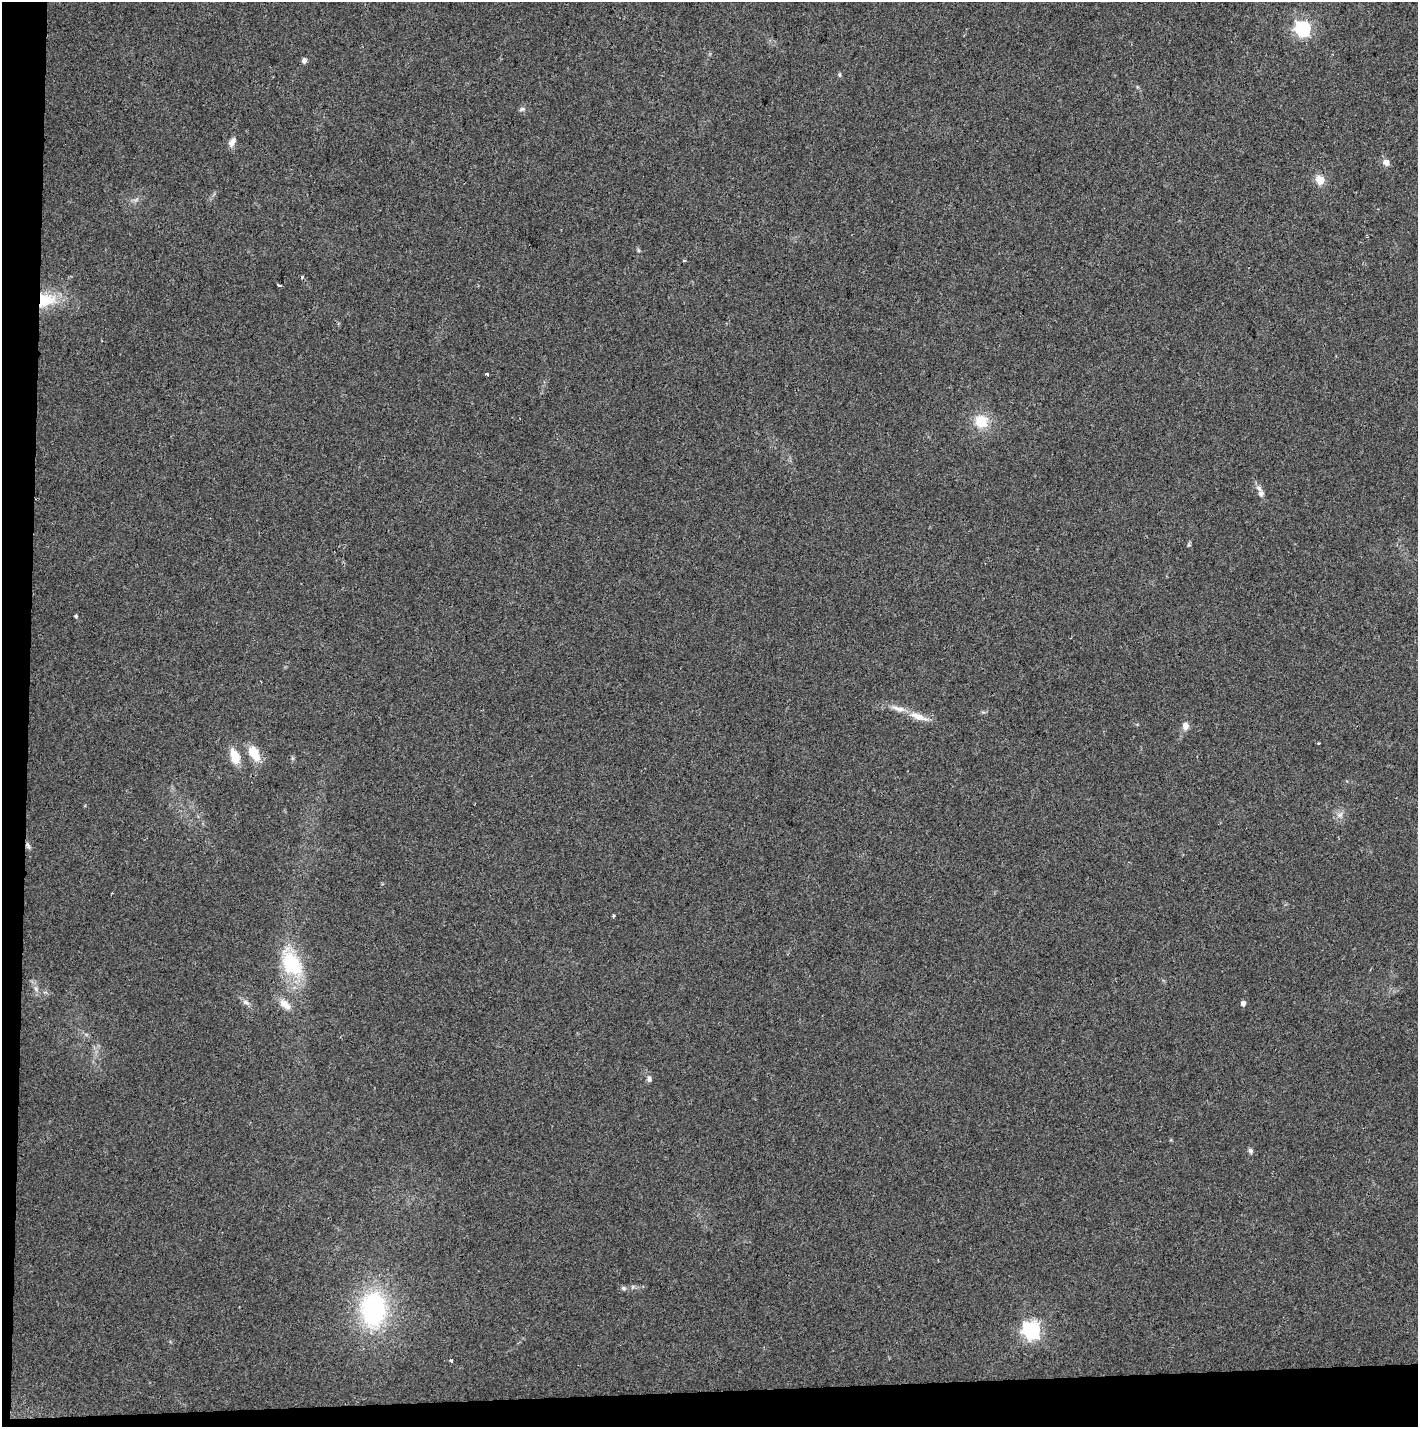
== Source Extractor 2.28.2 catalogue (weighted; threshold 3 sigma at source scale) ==
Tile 7 of 3 x 3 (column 1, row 3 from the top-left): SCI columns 7-1422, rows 116-1540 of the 4255 x 4507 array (HDU 1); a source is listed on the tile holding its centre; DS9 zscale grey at full resolution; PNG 1420 x 1429 px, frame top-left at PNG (2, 2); no overlay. Shown black and unused: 4% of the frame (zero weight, under 2 of 3 exposures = <1% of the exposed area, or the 3 px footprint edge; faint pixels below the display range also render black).
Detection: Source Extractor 2.28.2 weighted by HDU 2 'WHT'; one run over the whole footprint, this tile lists its part. Background 0.0524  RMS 0.0071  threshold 0.0318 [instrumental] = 3 sigma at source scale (4.5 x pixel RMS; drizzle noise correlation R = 1.50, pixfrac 1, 0.0396/0.0396 arcsec/px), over >= 5 px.
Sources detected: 36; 1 cosmic-ray / hot-pixel residue — not listed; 2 inside a brighter listed object's ellipse — not listed separately; the other 33 listed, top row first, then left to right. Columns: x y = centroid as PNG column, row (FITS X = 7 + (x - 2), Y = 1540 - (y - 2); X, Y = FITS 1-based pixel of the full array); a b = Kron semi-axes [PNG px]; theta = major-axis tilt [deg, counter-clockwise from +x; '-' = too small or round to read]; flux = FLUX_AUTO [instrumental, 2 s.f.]
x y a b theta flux
1303 29 6 6 - 170
304 60 7 6 - 2
839 75 7 3 -90 0.98
522 109 8 5 16 1.6
232 142 13 7 62 3.7
1386 162 9 8 - 3.7
1320 180 12 10 -63 7.3
638 250 6 4 -71 0.96
684 260 4 3 - 1.1
279 285 4 2 - 1.5
46 300 27 19 13 25
487 374 3 3 - 1.9
981 421 15 14 - 17
1261 493 11 9 86 3.2
76 616 4 4 - 1
918 716 29 8 -20 9.5
1185 726 9 8 - 4.3
252 752 18 12 -63 13
235 756 15 9 -71 13
1340 815 9 7 27 3.2
28 845 11 5 -62 1.9
613 916 3 3 - 0.85
291 963 38 22 -62 45
36 989 8 5 -59 2.2
246 1002 10 6 -31 2.7
1243 1003 4 4 - 4.1
285 1004 20 9 -42 7.3
649 1079 8 6 88 2.2
1250 1151 7 6 - 1.8
623 1288 7 5 -17 1.6
373 1309 31 21 88 110
1031 1330 7 7 - 260
451 1360 3 3 - 2.1
Overlapping masked pixels (flux is a lower limit): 2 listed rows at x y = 46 300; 28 845